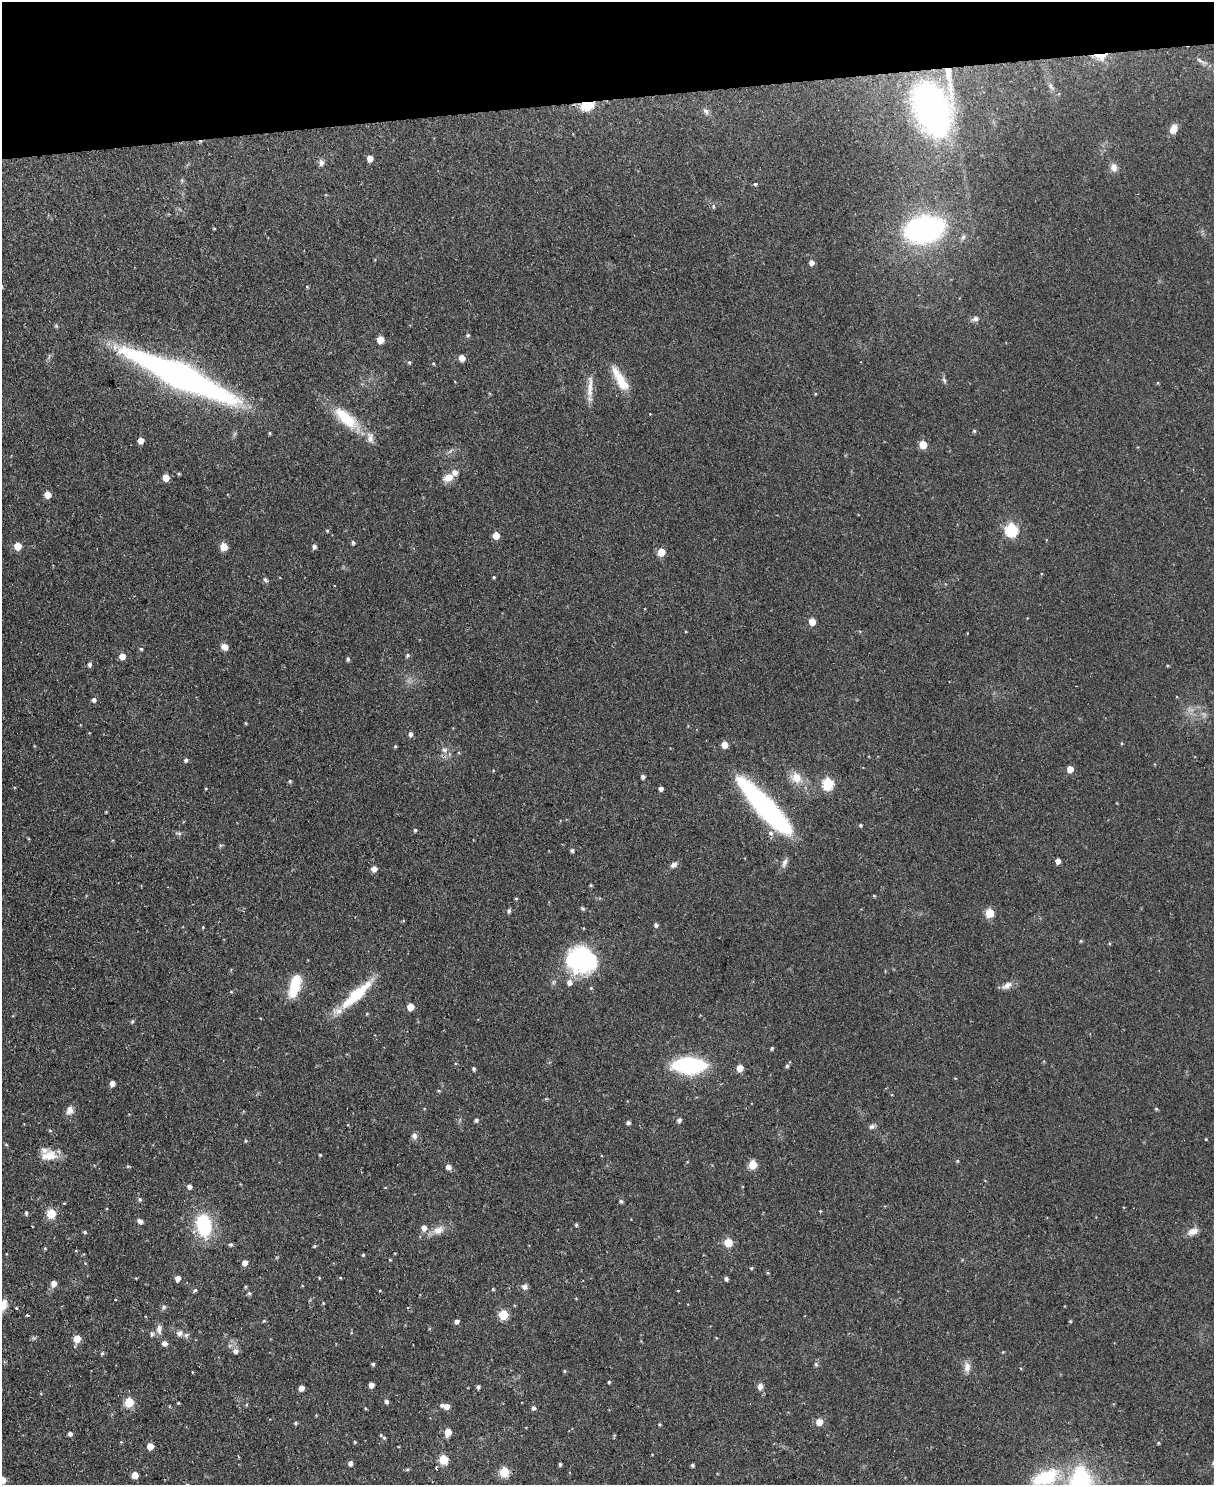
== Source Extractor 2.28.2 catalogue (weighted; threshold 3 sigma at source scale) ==
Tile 3 of 4 x 3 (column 3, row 1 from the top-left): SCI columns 2430-3641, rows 3104-4586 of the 4854 x 4838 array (HDU 1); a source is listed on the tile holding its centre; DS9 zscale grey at full resolution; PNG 1216 x 1487 px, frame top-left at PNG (2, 2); no overlay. Shown black and unused: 7% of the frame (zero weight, under 2 of 3 exposures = <1% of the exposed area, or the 3 px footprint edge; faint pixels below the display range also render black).
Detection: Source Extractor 2.28.2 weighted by HDU 2 'WHT'; one run over the whole footprint, this tile lists its part. Background 0.123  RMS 0.0083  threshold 0.0374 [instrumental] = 3 sigma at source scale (4.5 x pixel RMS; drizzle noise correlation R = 1.50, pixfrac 1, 0.05/0.05 arcsec/px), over >= 5 px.
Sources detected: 220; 1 too faint to see at this stretch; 1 cosmic-ray / hot-pixel residue — not listed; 6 inside a brighter listed object's ellipse — not listed separately; the other 212 listed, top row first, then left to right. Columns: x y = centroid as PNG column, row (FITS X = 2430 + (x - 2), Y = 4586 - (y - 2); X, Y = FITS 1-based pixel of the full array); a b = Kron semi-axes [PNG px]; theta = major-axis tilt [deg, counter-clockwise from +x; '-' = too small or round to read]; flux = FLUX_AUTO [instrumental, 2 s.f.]
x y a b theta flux
1101 56 15 8 -2 13
1201 61 19 4 -29 3.6
948 73 45 9 -81 24
1051 87 10 5 -64 2.6
587 106 17 11 9 17
932 109 41 27 -68 330
706 111 11 6 -59 3
1173 129 10 7 66 7.5
370 158 5 4 - 8.1
321 163 9 7 -77 3.2
1114 167 12 9 -72 4.8
182 180 6 4 72 1.2
755 184 4 3 - 1.7
713 206 6 6 - 1.8
214 228 4 3 - 0.6
924 229 33 22 11 200
811 263 5 5 - 4.2
2 286 4 3 - 0.73
307 287 4 3 - 0.84
975 318 9 7 29 3.1
468 335 6 5 - 1.2
380 340 5 5 - 15
462 358 5 5 - 7.3
409 362 5 4 - 1.1
433 363 4 4 - 0.82
181 376 103 20 -25 370
620 379 33 10 -59 19
944 380 9 4 -63 1.8
590 387 36 7 86 9.7
815 394 4 3 - 0.64
346 418 41 15 -41 33
974 431 4 4 - 1.1
269 433 4 4 - 0.89
141 440 5 5 - 7.9
923 444 5 5 - 20
179 474 5 3 - 0.83
448 477 13 9 25 8.4
166 478 5 5 - 14
48 495 5 5 - 13
1012 530 6 6 - 100
327 531 4 3 - 0.91
496 535 5 5 - 14
353 542 4 4 - 1.8
17 546 5 5 - 16
314 546 5 5 - 2.8
223 547 5 5 - 19
661 552 5 5 - 19
494 577 4 3 - 0.86
265 580 8 5 -52 1.7
812 622 5 5 - 12
224 647 8 6 -37 5.1
141 649 5 5 - 1.2
407 655 6 5 - 1.4
122 656 5 5 - 9.3
348 659 5 4 - 1.6
89 665 5 5 - 2.3
94 700 5 5 - 2.5
246 723 5 3 - 0.77
410 734 6 5 - 2.9
1122 743 5 3 - 0.8
724 745 5 5 - 11
395 746 4 4 - 1
444 750 9 7 -12 3.5
186 760 5 5 - 1.8
1070 769 5 5 - 9.9
493 770 4 3 - 0.57
643 777 4 4 - 2.7
796 778 17 14 -42 12
290 781 5 5 - 1.2
828 784 6 6 - 78
206 788 4 3 - 0.63
661 789 4 4 - 3.2
766 807 64 14 -47 210
106 812 4 3 - 0.64
860 825 4 4 - 1.3
415 830 4 4 - 1.3
178 833 11 4 -9 1.8
771 833 7 6 - 3.9
220 845 6 4 20 1.3
572 850 5 4 - 1.8
1058 861 5 4 - 5.2
784 863 14 6 68 3.7
674 865 10 7 35 3.4
374 869 5 5 - 6.4
591 885 4 3 - 0.94
874 896 3 3 - 0.98
516 899 4 4 - 0.93
583 908 6 5 - 1.3
509 911 7 5 84 1.6
990 913 5 5 - 31
656 925 6 5 - 1.8
203 927 4 3 - 0.74
1081 941 4 4 - 0.91
581 960 30 25 -6 110
295 985 23 10 75 32
1007 986 15 8 29 5.3
357 994 49 12 43 38
410 1007 5 5 - 14
367 1014 4 4 - 0.84
132 1021 5 4 - 1.3
772 1048 4 3 - 1.3
689 1065 23 11 -1 130
787 1066 5 5 - 1.8
740 1068 5 5 - 13
474 1069 4 3 - 1.5
112 1083 5 4 - 5.7
439 1091 5 3 - 0.88
1156 1109 5 4 - 1
70 1110 12 9 76 5.1
476 1120 5 4 - 1.9
679 1120 6 5 - 2.5
628 1123 5 4 - 2.3
872 1126 8 6 13 2.3
50 1130 6 4 -1 1
414 1136 7 6 - 3.4
1206 1139 3 3 - 0.83
246 1141 4 4 - 0.87
6 1144 5 3 - 0.79
320 1155 3 3 - 0.82
49 1156 22 13 3 13
957 1161 5 4 - 0.88
753 1165 5 5 - 28
128 1166 5 3 - 0.83
448 1167 5 5 - 4.9
189 1186 5 5 - 3.3
385 1187 4 3 - 0.61
140 1199 6 6 - 1.6
621 1201 5 4 - 1.6
64 1203 3 2 - 0.85
820 1211 4 3 - 0.67
26 1213 5 4 - 1.5
51 1214 5 5 - 38
140 1221 8 4 -29 3.4
204 1225 21 14 -80 58
576 1225 5 4 - 1.2
32 1226 3 2 - 0.81
424 1228 7 6 - 5.1
438 1230 16 11 20 8.5
1193 1231 15 8 24 6.2
85 1232 5 4 - 1.3
728 1242 5 5 - 25
231 1244 5 4 - 1.5
315 1246 4 4 - 1.1
45 1248 4 4 - 0.82
363 1255 4 3 - 0.96
390 1260 4 3 - 0.75
245 1263 5 5 - 5.6
751 1268 4 4 - 0.85
768 1273 5 4 - 0.9
178 1278 5 4 - 5
319 1278 4 4 - 0.74
341 1278 4 2 - 0.56
726 1279 4 4 - 2.2
54 1283 6 5 - 6.7
524 1287 8 7 - 3.1
195 1290 5 4 - 1.5
249 1293 5 5 - 1.6
115 1300 3 2 - 0.58
323 1303 3 3 - 0.68
3 1305 14 8 69 10
164 1307 6 5 - 1.6
408 1307 4 2 - 0.61
27 1315 3 3 - 1.9
503 1315 5 5 - 37
264 1321 5 4 - 0.95
456 1321 5 4 - 3.2
1070 1321 4 3 - 1
159 1329 14 6 -86 4.6
179 1333 9 8 - 3.5
152 1334 7 5 -88 1.8
77 1339 5 5 - 18
164 1343 5 5 - 4.2
235 1351 7 6 - 3.7
1003 1352 4 4 - 0.68
102 1353 6 4 71 1.3
373 1364 4 4 - 1.3
816 1364 6 4 -67 1.6
967 1367 14 8 -90 5.9
564 1371 4 4 - 0.98
192 1372 4 2 - 0.63
609 1382 4 4 - 1
371 1385 5 4 - 5.5
760 1386 9 7 86 3.5
478 1387 5 4 - 2
301 1388 5 4 - 6
129 1402 5 5 - 37
386 1402 6 5 - 1.7
178 1403 5 3 - 0.65
447 1406 6 5 - 6.2
365 1408 5 3 - 0.86
533 1408 5 5 - 2.6
819 1422 5 5 - 11
296 1423 4 4 - 1.5
659 1424 4 4 - 0.88
448 1432 6 5 - 13
70 1434 5 4 - 3
384 1438 7 5 -53 1.6
121 1442 4 4 - 0.73
355 1442 4 4 - 0.91
1158 1443 4 3 - 0.88
150 1446 5 5 - 11
238 1457 4 2 - 0.99
443 1459 5 5 - 40
350 1463 5 4 - 3.4
560 1464 5 3 - 1.4
692 1465 4 4 - 1.5
436 1468 5 3 - 0.92
504 1472 6 5 - 42
135 1475 5 5 - 12
1046 1477 38 19 20 48
2 1480 5 5 - 11
1081 1484 29 18 -87 130
Overlapping masked pixels (flux is a lower limit): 4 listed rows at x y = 1101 56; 948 73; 587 106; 766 807
Isophote crosses this tile's border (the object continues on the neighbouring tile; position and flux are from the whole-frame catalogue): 5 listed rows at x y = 2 286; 3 1305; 1046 1477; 2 1480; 1081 1484